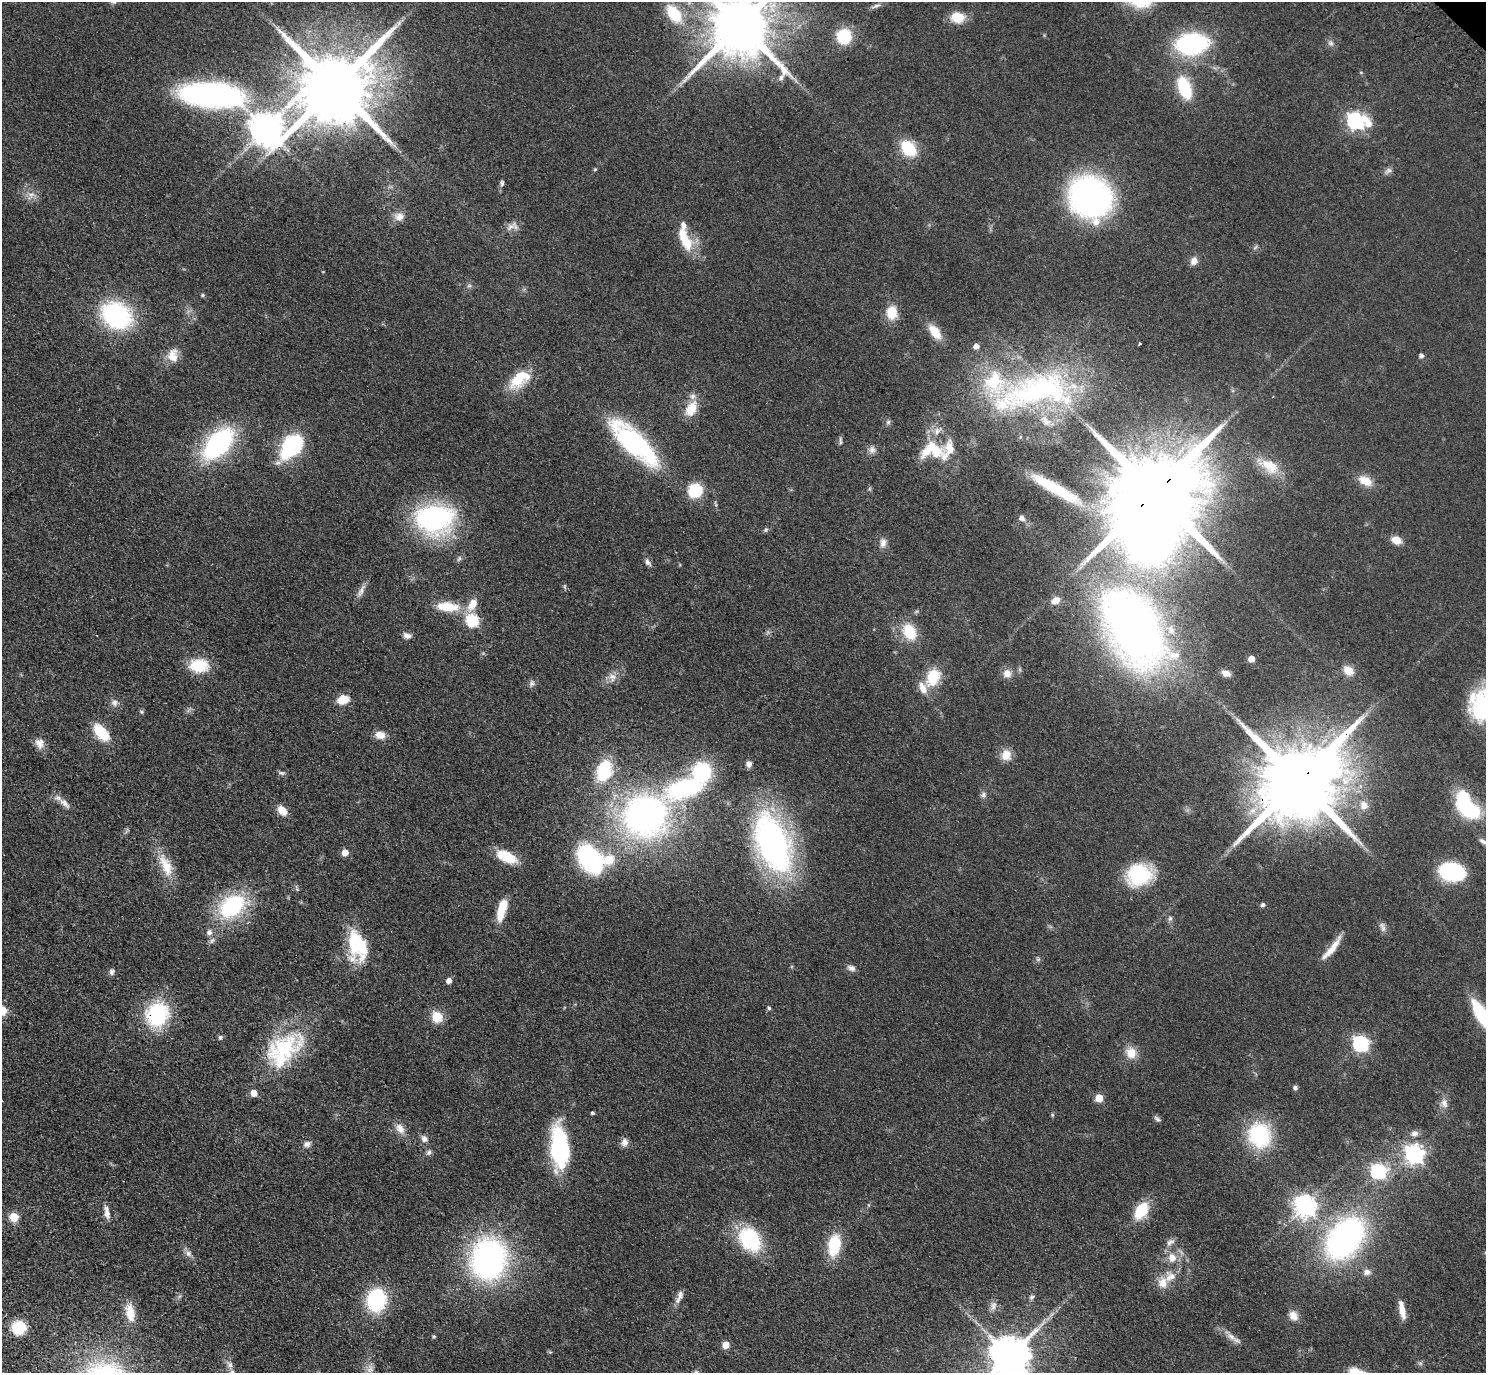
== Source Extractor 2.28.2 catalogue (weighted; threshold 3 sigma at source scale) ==
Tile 7 of 4 x 4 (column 3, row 2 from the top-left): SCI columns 3060-4543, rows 3129-4499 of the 6118 x 6118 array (HDU 1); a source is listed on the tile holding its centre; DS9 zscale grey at full resolution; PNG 1488 x 1375 px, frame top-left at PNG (2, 2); no overlay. Shown black and unused: <1% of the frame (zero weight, under 3 of 4 exposures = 6% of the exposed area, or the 3 px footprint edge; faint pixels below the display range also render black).
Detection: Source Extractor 2.28.2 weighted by HDU 2 'WHT'; one run over the whole footprint, this tile lists its part. Background 0.0402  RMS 0.006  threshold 0.0268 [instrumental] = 3 sigma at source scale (4.5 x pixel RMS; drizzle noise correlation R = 1.50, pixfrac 1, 0.05/0.05 arcsec/px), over >= 5 px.
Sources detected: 185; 1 too faint to see at this stretch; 3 inside a brighter object's white glare — not listed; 19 inside a brighter listed object's ellipse — not listed separately; the other 162 listed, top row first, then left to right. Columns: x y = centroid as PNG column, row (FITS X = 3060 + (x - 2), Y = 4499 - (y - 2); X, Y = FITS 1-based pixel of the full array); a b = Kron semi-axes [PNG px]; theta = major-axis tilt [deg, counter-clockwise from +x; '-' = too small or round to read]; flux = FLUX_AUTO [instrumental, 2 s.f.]
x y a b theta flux
876 6 13 5 19 2
674 14 22 13 -51 21
957 17 16 12 -5 12
740 25 19 17 48 5600
844 36 12 12 - 30
1330 43 8 6 -16 1.8
1192 44 25 18 5 88
335 87 21 18 41 7700
1184 88 25 13 -69 29
212 95 60 23 -4 180
1355 121 7 7 - 190
1369 124 13 9 -67 6.1
266 129 11 10 - 1200
908 148 15 10 -47 28
595 169 4 4 - 0.68
1388 171 12 6 36 2.2
502 183 8 5 84 1.4
31 195 10 7 23 3.5
1090 197 32 29 -43 210
399 217 13 11 -10 5.1
510 227 20 7 46 3.9
685 239 32 12 -66 17
1194 261 9 8 - 3.7
469 286 6 4 19 0.97
203 295 4 4 - 1.1
892 312 16 12 -87 11
117 315 27 21 -29 85
935 332 19 10 -51 11
1140 344 3 3 - 1.6
976 346 5 5 - 4.5
173 355 19 13 89 7.6
1421 356 4 4 - 2.1
519 379 30 16 38 19
1039 390 104 42 16 130
691 409 21 13 59 11
888 422 7 6 - 1.5
937 431 10 6 80 2.9
840 441 12 3 -89 1.3
634 443 50 17 -44 110
218 444 30 17 49 110
291 446 30 18 52 45
872 450 10 9 - 3
935 450 30 16 -42 20
1266 464 24 15 -15 13
1365 481 16 10 -26 9
1055 488 69 11 -30 34
695 490 11 11 - 26
1154 493 26 18 37 14000
1022 518 7 6 - 2.6
434 519 34 24 4 120
766 530 7 5 23 1.1
1396 540 10 8 -23 6.6
883 543 12 9 84 3.6
648 562 11 6 -56 2.2
565 587 6 4 -71 0.88
361 591 20 6 65 3.5
1056 600 8 6 30 4.9
448 607 28 11 -5 17
472 620 6 6 - 70
1135 629 78 46 -59 440
909 632 21 16 -62 17
407 636 9 6 -10 2.9
1251 659 5 5 - 7.7
199 666 17 12 2 23
1348 670 13 10 -37 6.8
1007 673 11 10 - 4.7
1226 673 10 7 -19 3.9
612 677 12 9 -73 4.1
933 677 21 15 67 19
531 683 10 7 73 2
343 700 10 7 15 12
114 703 9 9 - 2.8
1481 705 36 26 83 49
142 712 6 5 - 0.95
101 732 17 10 -49 22
380 735 13 10 -6 5.1
39 743 14 11 -65 4.8
1006 755 14 13 - 7.1
749 764 7 6 - 2.8
604 771 24 15 73 33
281 773 9 4 -8 1.4
1299 781 23 18 43 11000
685 788 43 20 16 75
983 795 7 7 - 1.8
64 803 18 7 -44 4.1
1364 805 13 11 -75 6.1
282 810 12 8 -48 7
1470 811 23 16 -13 33
646 815 44 40 21 230
1483 841 13 6 -29 2.5
773 843 73 38 -69 150
345 853 5 5 - 7.3
506 856 19 9 -24 21
589 859 26 17 -53 85
166 865 34 13 -66 14
1452 872 26 17 -9 48
1139 875 25 21 21 43
1263 905 5 5 - 1.5
232 906 23 16 38 71
502 909 23 8 74 16
1170 918 7 6 - 1.6
1382 927 15 6 -72 2.6
209 932 7 6 - 2.6
212 940 9 6 63 1.8
357 946 33 20 -75 39
1332 948 34 7 51 9.2
1038 959 6 6 - 1.1
851 968 11 7 -21 2.6
112 972 8 7 - 1.8
449 981 5 5 - 4
769 1008 5 4 - 1.1
157 1014 26 22 67 50
1481 1015 31 10 -60 37
437 1017 11 9 -66 12
220 1037 6 6 - 1.2
1360 1044 7 6 - 150
284 1047 57 30 23 51
1131 1053 14 12 -60 8.2
1295 1088 6 5 - 1.3
254 1093 5 5 - 6.9
1099 1098 5 5 - 15
1444 1103 13 8 -69 3.8
592 1113 3 3 - 1.3
1052 1115 5 5 - 0.74
1157 1119 10 5 -31 1.5
400 1129 15 10 -53 5.2
1415 1133 11 7 13 2.7
1259 1135 22 19 -69 54
424 1139 9 8 - 2.9
624 1142 10 8 65 3.4
307 1144 9 7 19 2.9
560 1146 44 17 -85 64
429 1152 8 7 - 1.6
1414 1154 7 7 - 290
1378 1171 7 7 - 110
1305 1206 8 7 - 420
1141 1210 19 11 58 22
107 1214 12 8 -75 3.8
14 1217 11 10 - 6.3
1345 1238 38 25 51 180
750 1239 30 23 -50 41
1170 1242 13 7 22 2.7
834 1245 22 13 80 25
188 1253 9 8 - 2.5
1172 1258 10 9 - 6.9
489 1259 32 27 80 190
1367 1272 9 8 - 2.9
1170 1277 18 13 29 8.6
679 1296 19 7 67 3.8
1031 1297 7 6 - 1.5
376 1300 17 14 81 60
993 1306 12 7 79 3
1402 1310 21 6 -79 7
130 1312 21 10 -80 12
1293 1316 12 10 -60 5.7
19 1327 11 11 - 25
434 1337 5 4 - 0.8
1231 1337 14 8 -36 4.4
726 1345 5 5 - 8.8
1010 1356 11 11 - 2300
230 1365 9 8 - 2.8
696 1372 7 5 44 1.2
Overlapping masked pixels (flux is a lower limit): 3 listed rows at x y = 1154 493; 1299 781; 157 1014
Isophote crosses this tile's border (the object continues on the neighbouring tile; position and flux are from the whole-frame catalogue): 6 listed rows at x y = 740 25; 1481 705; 1483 841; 1481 1015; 1010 1356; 696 1372